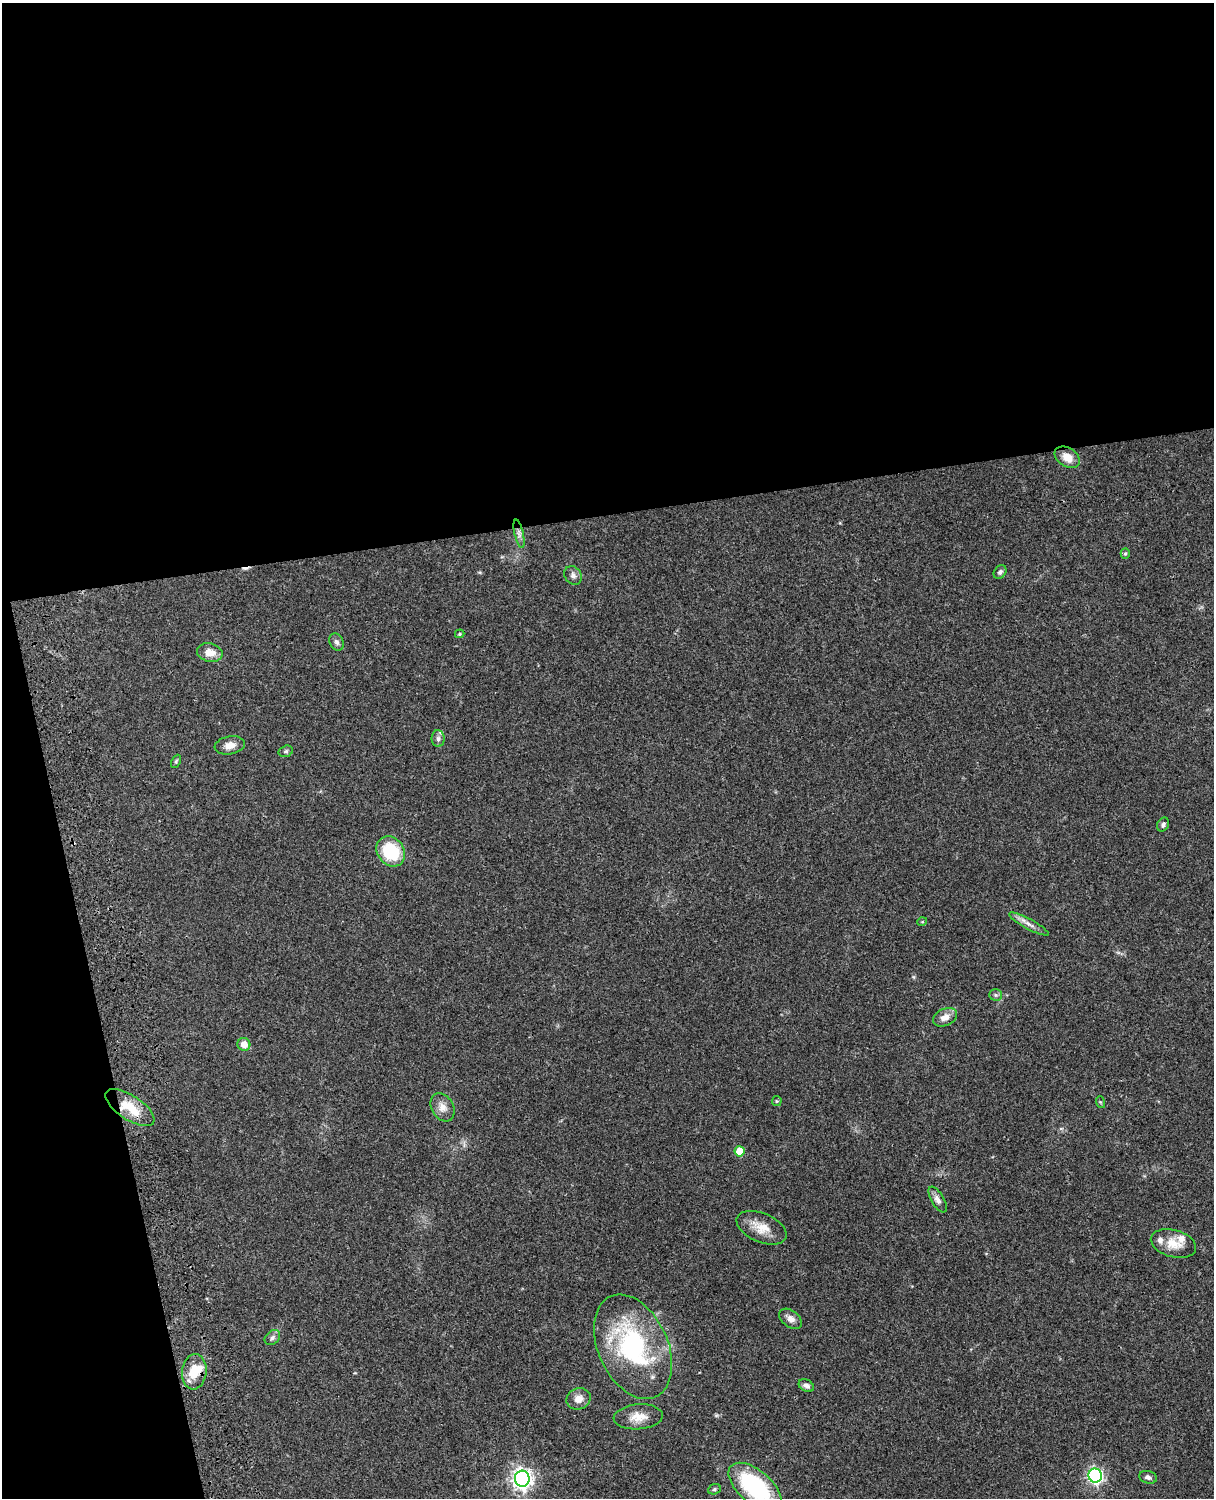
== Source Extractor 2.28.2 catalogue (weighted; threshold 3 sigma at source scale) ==
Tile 1 of 4 x 3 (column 1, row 1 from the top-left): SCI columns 121-1332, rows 3268-4763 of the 5087 x 4926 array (HDU 1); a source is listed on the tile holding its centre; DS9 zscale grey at full resolution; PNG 1216 x 1500 px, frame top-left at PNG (2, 3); each listed source drawn as its Kron ellipse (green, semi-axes under 4 px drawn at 4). Shown black and unused: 39% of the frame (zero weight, under 3 of 4 exposures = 6% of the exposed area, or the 3 px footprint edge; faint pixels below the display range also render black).
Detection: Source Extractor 2.28.2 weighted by HDU 2 'WHT'; one run over the whole footprint, this tile lists its part. Background 0.0762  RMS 0.0058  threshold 0.0259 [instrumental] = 3 sigma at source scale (4.5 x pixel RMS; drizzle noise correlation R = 1.50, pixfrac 1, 0.05/0.05 arcsec/px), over >= 5 px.
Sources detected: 43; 1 inside a brighter object's white glare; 1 cosmic-ray / hot-pixel residue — neither listed nor drawn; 2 inside a brighter listed object's ellipse — not listed separately; the other 39 listed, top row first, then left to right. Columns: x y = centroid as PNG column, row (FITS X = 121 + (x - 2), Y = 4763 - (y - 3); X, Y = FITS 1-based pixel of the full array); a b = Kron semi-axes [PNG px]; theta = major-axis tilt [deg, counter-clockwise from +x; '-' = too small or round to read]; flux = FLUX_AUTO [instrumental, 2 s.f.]
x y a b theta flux
1067 457 14 9 -33 6.4
519 534 14 4 -77 2.4
1125 553 5 4 - 0.87
1000 572 7 5 46 1.5
573 575 10 8 -51 2.2
460 634 5 4 - 0.68
337 642 9 6 -63 1.8
210 653 13 9 -12 6.2
438 739 8 6 -89 1.9
230 745 15 9 10 4.6
286 751 7 5 16 1
176 761 7 4 65 0.89
1163 825 7 5 61 1.5
391 851 16 13 -54 28
922 922 5 3 - 0.43
1029 924 22 5 -28 3.6
996 995 6 5 - 1.2
945 1017 12 8 25 4.7
244 1044 6 6 - 5.5
777 1101 5 5 - 0.64
1100 1102 6 4 -70 0.69
443 1107 15 11 -60 4.7
130 1108 28 12 -33 14
740 1151 5 5 - 11
938 1199 14 6 -60 2.7
761 1228 26 14 -23 9.4
1173 1244 23 13 -15 9.4
790 1319 13 8 -38 3.3
272 1338 9 6 44 1.8
633 1347 55 35 -66 80
194 1372 18 12 84 12
806 1386 8 6 -31 2.1
578 1399 12 10 24 4.7
638 1417 25 12 4 8
1095 1476 7 6 - 150
1148 1477 9 6 -14 1.8
522 1479 8 7 - 320
755 1487 32 16 -40 61
714 1489 6 5 - 0.94
Overlapping masked pixels (flux is a lower limit): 1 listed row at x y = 130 1108
Isophote crosses this tile's border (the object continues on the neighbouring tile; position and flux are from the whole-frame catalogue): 1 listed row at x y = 755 1487